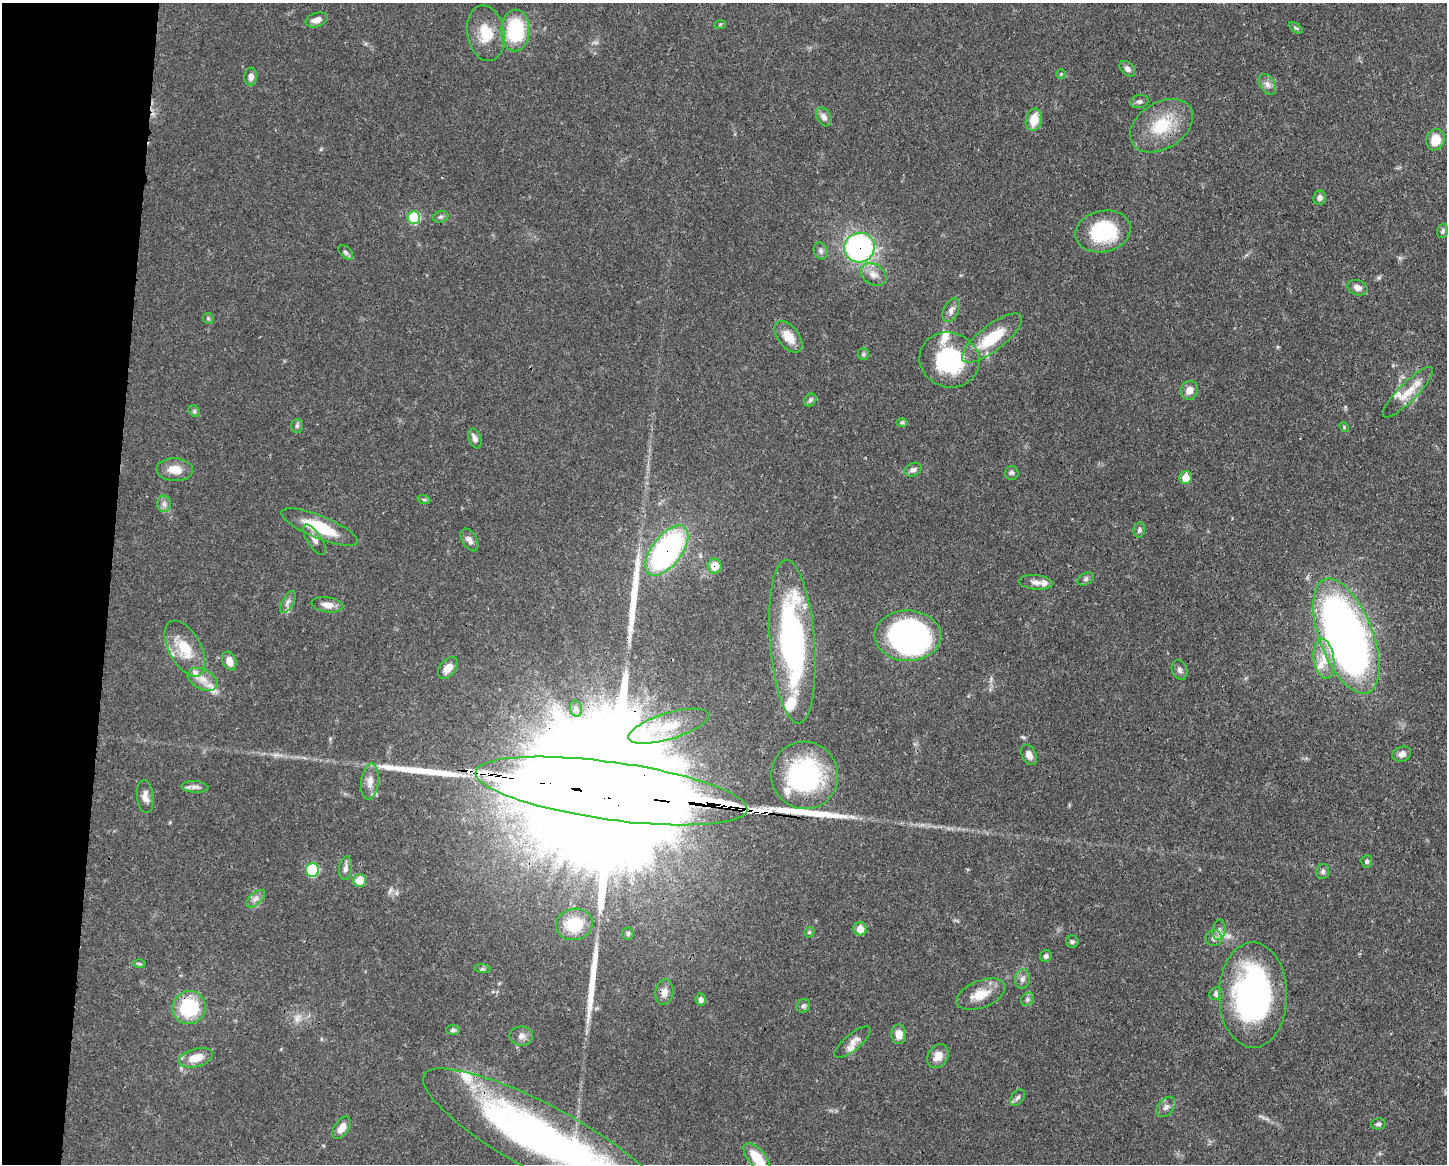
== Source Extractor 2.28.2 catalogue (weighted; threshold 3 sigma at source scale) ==
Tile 7 of 3 x 4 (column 1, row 3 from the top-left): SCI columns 112-1556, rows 1165-2326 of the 4670 x 4656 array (HDU 1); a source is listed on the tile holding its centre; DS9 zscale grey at full resolution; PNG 1449 x 1166 px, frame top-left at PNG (2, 3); each listed source drawn as its Kron ellipse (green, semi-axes under 4 px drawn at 4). Shown black and unused: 8% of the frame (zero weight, under 3 of 4 exposures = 1% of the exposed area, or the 3 px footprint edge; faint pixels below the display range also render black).
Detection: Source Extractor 2.28.2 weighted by HDU 2 'WHT'; one run over the whole footprint, this tile lists its part. Background 0.0589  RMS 0.0034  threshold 0.0152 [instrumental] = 3 sigma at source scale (4.5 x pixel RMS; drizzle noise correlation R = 1.50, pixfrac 1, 0.05/0.05 arcsec/px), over >= 5 px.
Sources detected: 125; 2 inside a brighter object's white glare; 3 long thin detections or spike segments (spike, bleed or trail) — neither listed nor drawn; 11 inside a brighter listed object's ellipse — not listed separately; the other 109 listed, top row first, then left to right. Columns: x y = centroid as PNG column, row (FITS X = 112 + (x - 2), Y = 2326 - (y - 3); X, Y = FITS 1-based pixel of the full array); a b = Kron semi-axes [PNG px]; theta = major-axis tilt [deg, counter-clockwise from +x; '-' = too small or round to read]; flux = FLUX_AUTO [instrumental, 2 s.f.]
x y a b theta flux
317 20 11 7 18 2.5
720 24 6 4 4 0.39
1296 28 8 4 -35 0.57
515 30 21 14 88 24
486 33 28 18 -80 9.3
1127 69 9 6 -46 1.1
1061 74 5 5 - 0.46
251 77 9 6 87 2
1267 84 11 7 -61 1.7
1139 102 9 6 10 1
824 117 10 7 -59 1.8
1034 120 11 8 75 6.1
1161 126 34 23 32 15
1435 140 11 9 69 6.8
1320 198 7 6 - 1.3
441 217 8 5 19 0.85
414 218 6 6 - 21
1103 231 28 20 12 24
1443 231 7 5 75 0.67
859 248 15 14 - 67
821 251 9 7 -69 1.1
346 252 9 5 -46 0.87
873 274 14 10 -30 3
1358 288 10 7 -19 1.9
951 310 12 7 64 1.8
208 318 5 5 - 0.51
788 337 18 10 -52 5.6
992 338 37 12 37 15
863 354 6 5 - 0.59
949 360 30 27 -18 31
1189 390 9 8 - 2.6
1408 392 34 9 45 6.5
810 400 7 5 48 0.74
194 411 6 5 - 0.62
902 422 6 4 -1 0.46
297 426 7 6 - 0.69
1344 427 5 3 - 0.35
475 438 10 6 -70 1.6
175 470 18 11 -2 4.6
913 470 9 6 23 1.2
1012 473 7 7 - 0.8
1186 478 6 6 - 4.7
424 500 6 4 -19 0.51
164 504 8 7 - 1.3
319 527 41 11 -22 14
1139 530 7 5 79 0.79
314 540 17 7 -57 1.9
469 540 12 7 -59 1.8
667 551 29 15 52 82
715 566 7 7 - 6.1
1085 579 9 5 27 0.86
1036 582 17 7 -6 2.1
288 602 12 5 60 1.4
327 605 16 7 -8 2.8
908 636 33 25 -1 110
1346 636 61 26 -69 250
792 642 82 22 -86 84
185 648 30 16 -61 11
1324 659 20 10 -81 5.6
229 661 9 6 -72 3.2
448 668 12 8 52 3.3
1179 670 10 7 -67 1.2
203 679 16 10 -27 3.8
576 709 8 6 -75 1.2
669 726 42 13 17 12
1402 754 9 7 20 2
1029 755 11 7 -65 2.3
805 775 34 33 - 47
370 782 18 8 83 3.4
195 787 13 6 -4 1.5
611 791 137 29 -8 51000
145 797 16 8 -83 2.3
1367 861 6 5 - 0.68
345 868 12 6 81 1.5
313 870 7 6 - 20
1323 871 8 6 83 0.9
359 880 6 6 - 6
256 899 11 6 41 1.5
574 924 18 15 13 11
860 929 6 6 - 3.8
1219 930 10 6 81 1.4
809 932 6 4 44 0.45
628 933 6 5 - 0.77
1214 938 8 8 - 1.6
1072 942 6 6 - 0.72
1046 956 6 5 - 0.88
139 964 6 4 -1 0.51
482 969 8 4 -7 0.71
1022 979 10 7 81 1.4
664 992 13 9 81 2.4
981 994 26 13 22 6.4
1216 994 7 6 - 1.3
1253 995 52 34 -90 93
701 999 6 5 - 1.3
1027 999 7 6 - 0.85
803 1006 7 6 - 0.9
189 1008 17 16 - 21
453 1030 7 5 1 0.7
899 1034 10 7 -88 3.4
521 1036 12 9 2 2
852 1042 23 8 39 2.5
938 1056 13 10 56 3.4
196 1058 17 9 15 5.8
1017 1098 9 6 50 1.1
1166 1107 12 7 48 1.7
1378 1124 7 5 13 0.85
341 1128 12 7 57 3.1
545 1141 138 33 -29 160
757 1158 18 8 -50 8.6
Overlapping masked pixels (flux is a lower limit): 6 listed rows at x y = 859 248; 667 551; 715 566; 805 775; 611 791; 545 1141
Isophote crosses this tile's border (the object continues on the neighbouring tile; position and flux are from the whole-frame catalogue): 2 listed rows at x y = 545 1141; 757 1158